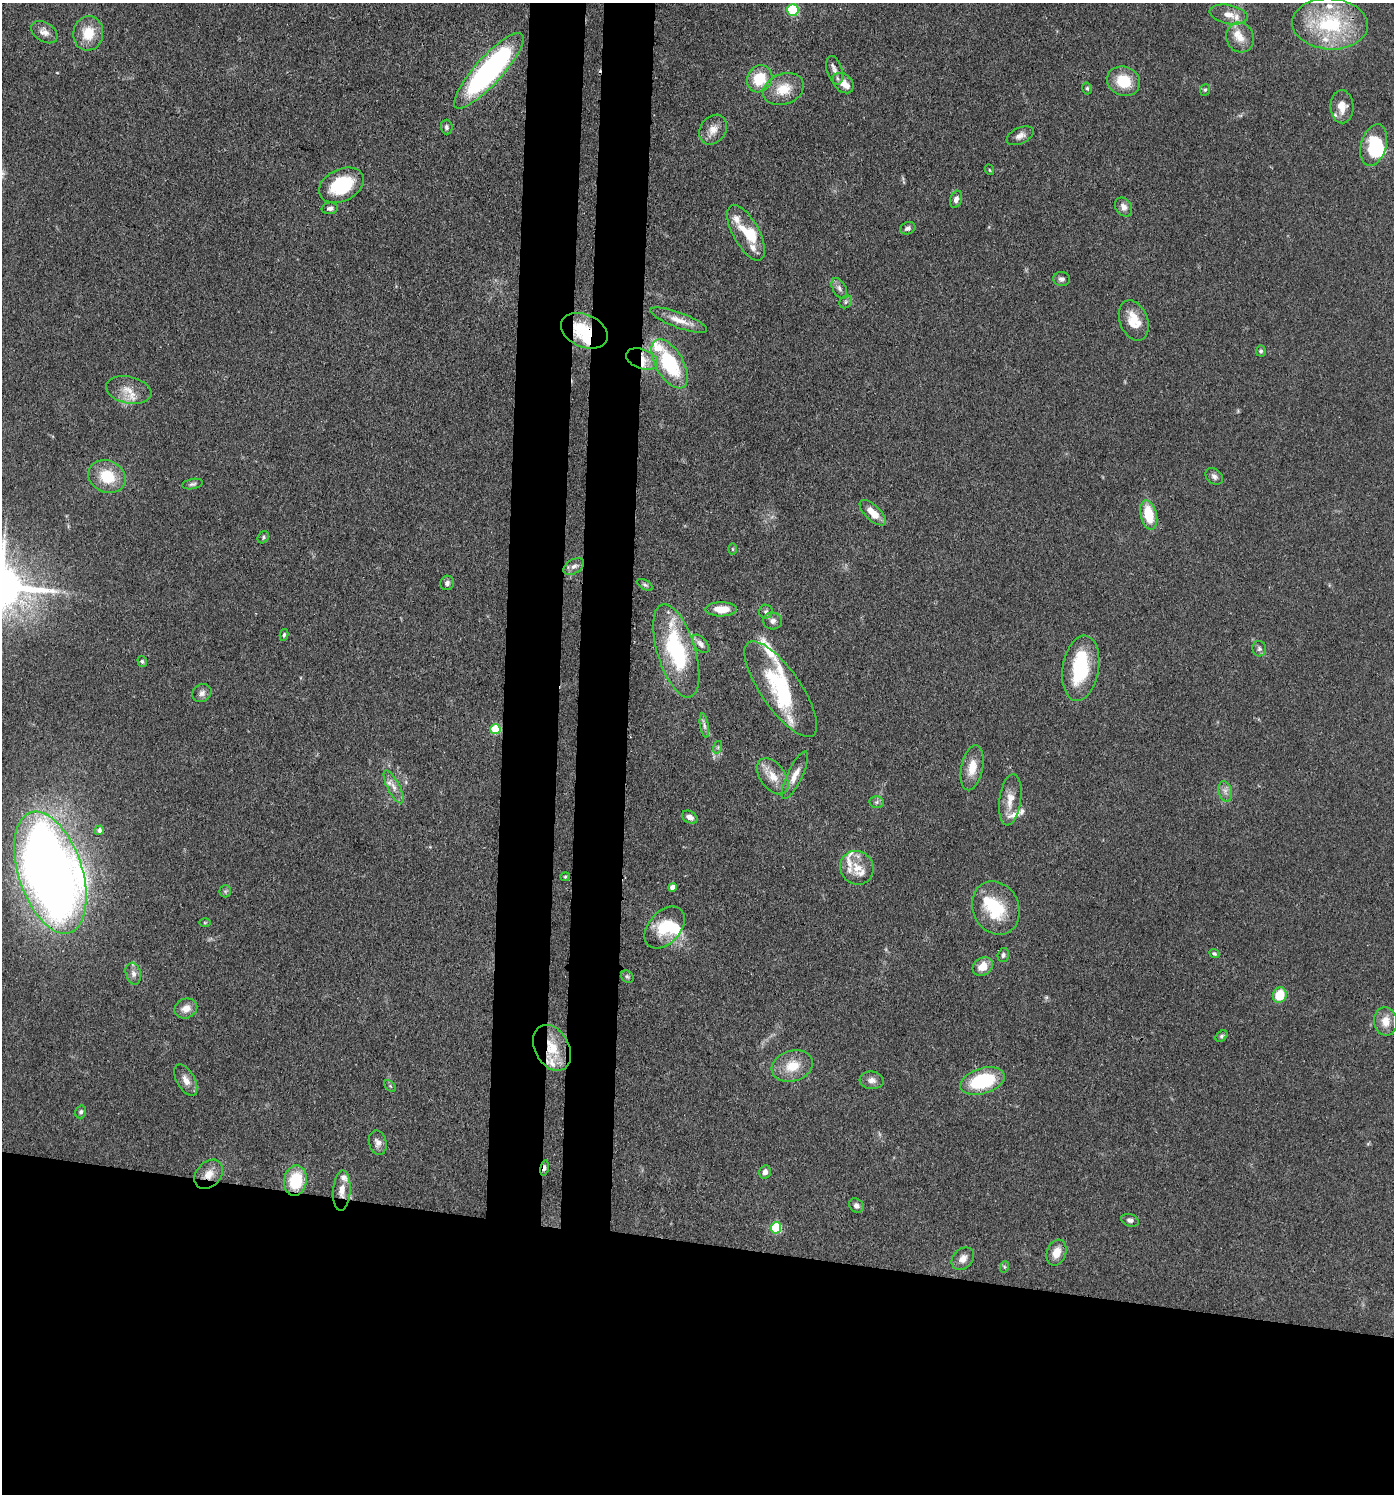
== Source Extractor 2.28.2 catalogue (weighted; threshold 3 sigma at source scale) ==
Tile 8 of 3 x 3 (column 2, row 3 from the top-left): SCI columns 1680-3071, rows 75-1566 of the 4645 x 4619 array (HDU 1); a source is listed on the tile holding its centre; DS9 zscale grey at full resolution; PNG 1396 x 1496 px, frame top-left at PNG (2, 3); each listed source drawn as its Kron ellipse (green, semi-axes under 4 px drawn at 4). Shown black and unused: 23% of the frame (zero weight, under 3 of 4 exposures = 9% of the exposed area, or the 3 px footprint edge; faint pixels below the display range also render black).
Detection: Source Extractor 2.28.2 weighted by HDU 2 'WHT'; one run over the whole footprint, this tile lists its part. Background 0.153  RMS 0.0055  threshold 0.025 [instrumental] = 3 sigma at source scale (4.5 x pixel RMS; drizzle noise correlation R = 1.50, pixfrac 1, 0.05/0.05 arcsec/px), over >= 5 px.
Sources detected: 132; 5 inside a brighter object's white glare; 1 cosmic-ray / hot-pixel residue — neither listed nor drawn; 21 inside a brighter listed object's ellipse — not listed separately; the other 105 listed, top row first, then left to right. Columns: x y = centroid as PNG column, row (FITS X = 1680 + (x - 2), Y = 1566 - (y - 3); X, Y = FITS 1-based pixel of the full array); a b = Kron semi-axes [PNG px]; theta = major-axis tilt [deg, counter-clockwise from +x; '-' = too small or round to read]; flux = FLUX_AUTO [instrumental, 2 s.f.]
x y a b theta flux
793 10 6 5 - 42
1229 15 19 9 -11 5.5
1330 24 38 25 -4 47
44 32 14 9 -33 3.8
88 33 17 15 83 13
1240 37 15 14 - 6.7
835 70 15 7 -73 3.1
489 71 49 13 48 140
760 79 14 12 58 18
1124 81 17 14 -24 16
843 83 12 8 -44 5.5
1087 88 6 4 -75 0.96
783 89 21 15 21 13
1205 90 6 5 - 0.92
1342 107 16 11 -88 6.2
446 127 7 6 - 1.4
713 130 16 12 56 5.9
1020 136 14 8 25 3.4
1374 145 21 12 75 23
990 170 5 3 - 0.51
341 185 24 16 26 31
956 199 9 5 72 2.5
1124 207 10 8 -55 3
330 208 8 5 5 1.9
908 228 8 6 22 1.8
746 233 31 13 -61 12
1062 279 8 7 - 1.9
839 288 11 6 -61 2.1
846 302 7 5 47 1.1
679 320 30 7 -20 7.2
1134 321 21 14 -69 12
584 331 24 16 -23 24
1261 351 5 5 - 1.1
642 359 17 10 -20 8.1
670 364 27 13 -60 42
129 390 23 13 -13 9.1
107 476 19 16 -24 17
1214 476 10 7 -41 2.2
192 484 10 5 10 1.4
873 513 16 7 -44 7.8
1149 515 15 8 -77 17
263 537 6 5 - 0.92
733 549 6 4 -89 0.69
574 566 11 7 31 2.8
447 583 7 6 - 1.8
645 585 8 4 -31 1.1
721 609 16 7 1 8.8
766 612 7 7 - 1.7
773 621 9 8 - 2.7
284 635 6 4 79 0.97
700 644 10 6 -51 2.5
1259 649 8 7 - 1.5
676 651 48 19 -73 53
142 661 6 4 -73 0.92
1081 668 33 18 81 34
781 689 57 20 -55 41
202 693 10 8 35 2.5
704 726 12 4 -80 1.8
495 729 5 5 - 30
718 747 6 4 72 0.8
972 768 23 11 78 9
795 775 26 7 64 5.9
773 776 20 12 -53 8.5
394 787 18 6 -63 4.2
1225 791 10 6 -76 2.7
1010 800 26 11 82 8.1
877 802 7 6 - 1.4
690 817 8 6 -30 2.9
99 830 5 4 - 1.7
857 868 17 16 - 9
50 872 63 32 -72 730
565 877 4 4 - 0.67
672 887 4 4 - 3.9
225 891 6 6 - 1.1
996 908 27 23 -64 27
205 923 5 3 - 0.57
665 928 24 16 49 19
1214 953 5 4 - 0.88
1003 955 7 5 74 1.4
983 967 11 8 33 7.7
133 974 11 7 -74 3
627 977 7 5 -43 1
1280 995 8 6 68 14
186 1008 12 9 25 5
1386 1021 14 11 -83 7.2
1221 1036 7 5 41 1.1
552 1048 24 17 -61 17
792 1066 21 15 18 12
186 1080 17 9 -61 4.7
872 1080 12 9 -5 3.3
982 1081 23 12 17 39
390 1086 7 4 -45 0.85
81 1112 6 5 - 1.3
378 1143 12 8 -75 3.1
544 1168 8 4 80 2
765 1172 7 6 - 2.8
209 1174 16 12 47 6.7
295 1181 15 11 80 24
342 1191 20 8 86 6.1
856 1205 8 6 -45 1.9
1130 1220 9 6 -18 1.8
776 1228 5 5 - 44
1056 1253 13 9 69 6.7
963 1259 12 9 45 4.2
1004 1267 6 4 73 0.69
Overlapping masked pixels (flux is a lower limit): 7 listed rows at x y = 584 331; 642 359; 552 1048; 544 1168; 209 1174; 295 1181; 342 1191